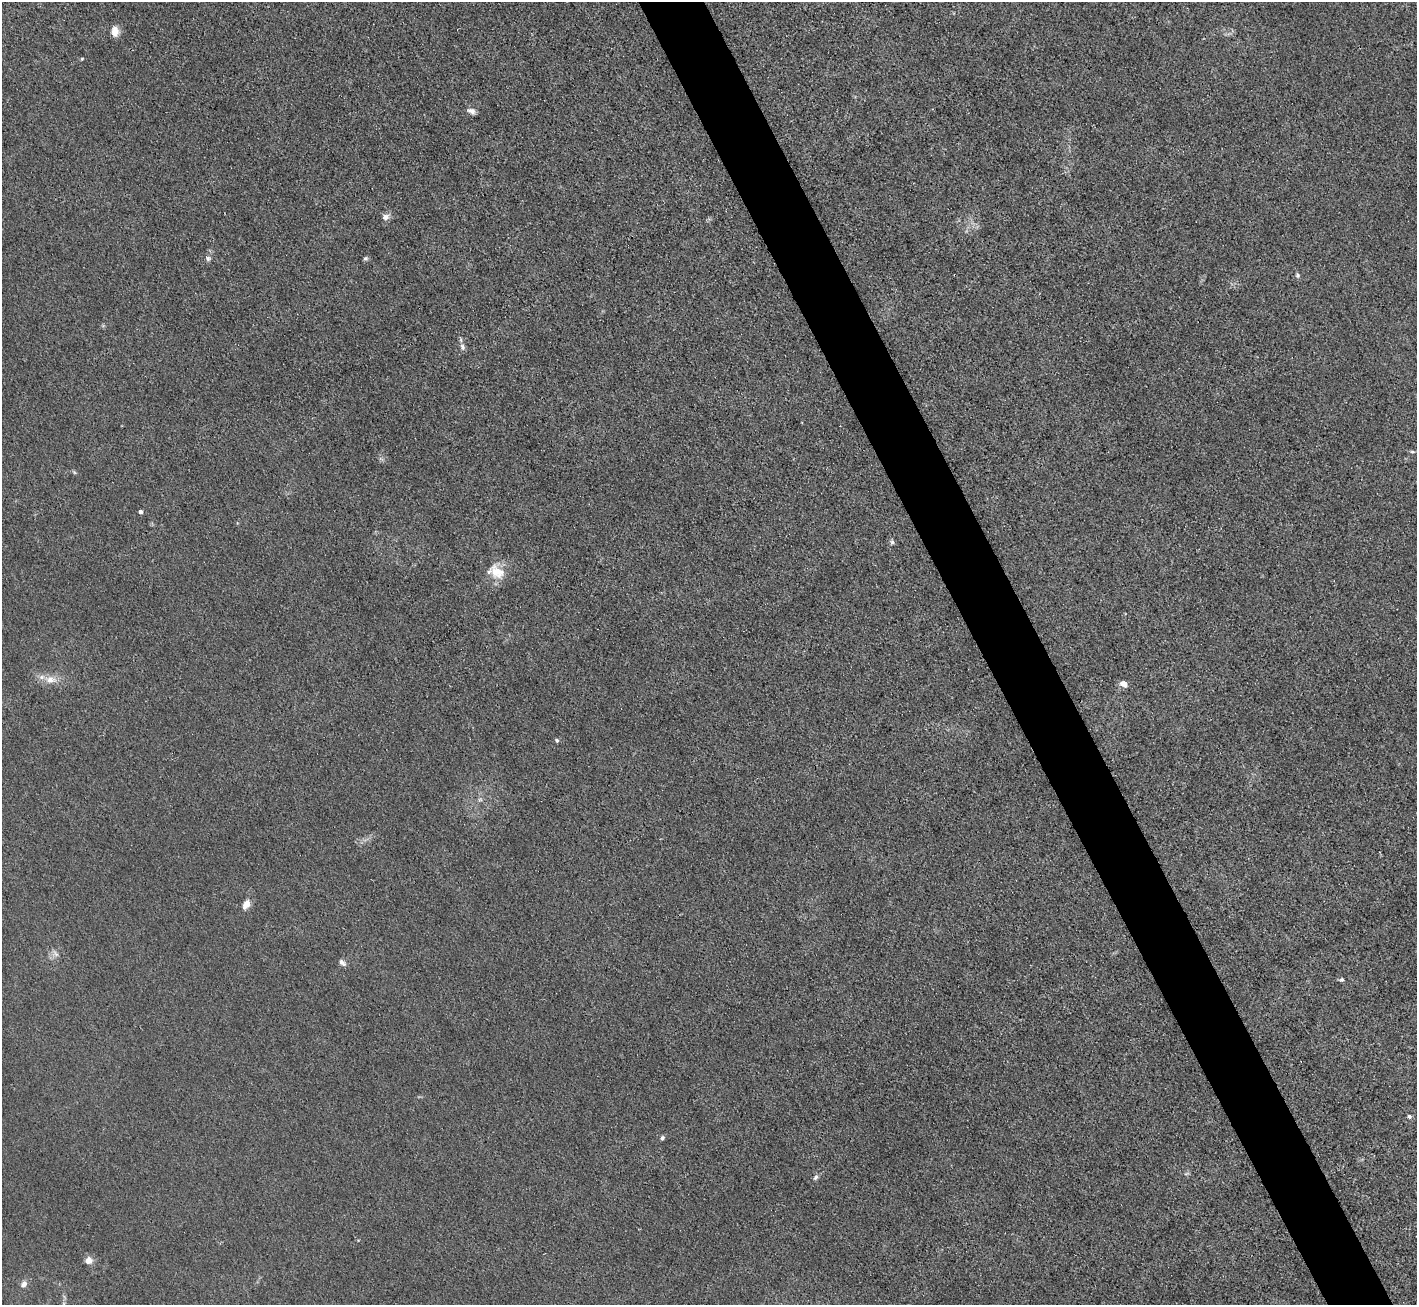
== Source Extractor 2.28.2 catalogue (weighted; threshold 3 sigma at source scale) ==
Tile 6 of 4 x 4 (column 2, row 2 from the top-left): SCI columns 1416-2830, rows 2894-4196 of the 5662 x 5651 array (HDU 1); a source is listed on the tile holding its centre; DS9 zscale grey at full resolution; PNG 1419 x 1307 px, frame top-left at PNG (2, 2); no overlay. Shown black and unused: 5% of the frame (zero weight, under 3 of 4 exposures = <1% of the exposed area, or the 3 px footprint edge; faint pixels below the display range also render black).
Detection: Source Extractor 2.28.2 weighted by HDU 2 'WHT'; one run over the whole footprint, this tile lists its part. Background 0.0197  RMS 0.005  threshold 0.0225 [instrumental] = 3 sigma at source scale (4.5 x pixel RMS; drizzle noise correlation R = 1.50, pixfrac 1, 0.05/0.05 arcsec/px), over >= 5 px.
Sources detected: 28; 1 inside a brighter listed object's ellipse — not listed separately; the other 27 listed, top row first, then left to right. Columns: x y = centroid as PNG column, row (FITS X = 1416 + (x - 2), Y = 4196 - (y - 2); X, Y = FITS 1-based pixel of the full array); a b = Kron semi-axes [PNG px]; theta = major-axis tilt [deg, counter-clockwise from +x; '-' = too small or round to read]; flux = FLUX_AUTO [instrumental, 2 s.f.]
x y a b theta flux
115 32 12 8 -89 4.3
82 59 4 3 - 0.47
471 111 10 6 -24 2.2
385 217 9 7 16 2.7
208 258 7 6 - 1.4
366 258 6 5 - 1.1
1297 275 7 6 - 1
462 347 9 6 -72 1.6
1412 452 7 3 -8 0.83
74 472 6 4 -45 0.67
140 512 4 4 - 1.7
892 542 6 5 - 0.99
497 572 23 16 -40 10
50 680 14 10 -9 5.6
1123 684 10 7 -38 2.8
557 740 5 4 - 1
480 800 7 4 0 0.91
246 904 12 8 59 4
55 954 12 6 -51 1.9
342 963 11 6 -42 1.8
1341 980 6 5 - 0.96
1409 1116 6 5 - 1.2
662 1138 5 4 - 1.3
1187 1173 6 4 19 0.75
816 1177 8 6 56 1.3
89 1260 8 8 - 3.7
24 1284 8 7 - 2.7